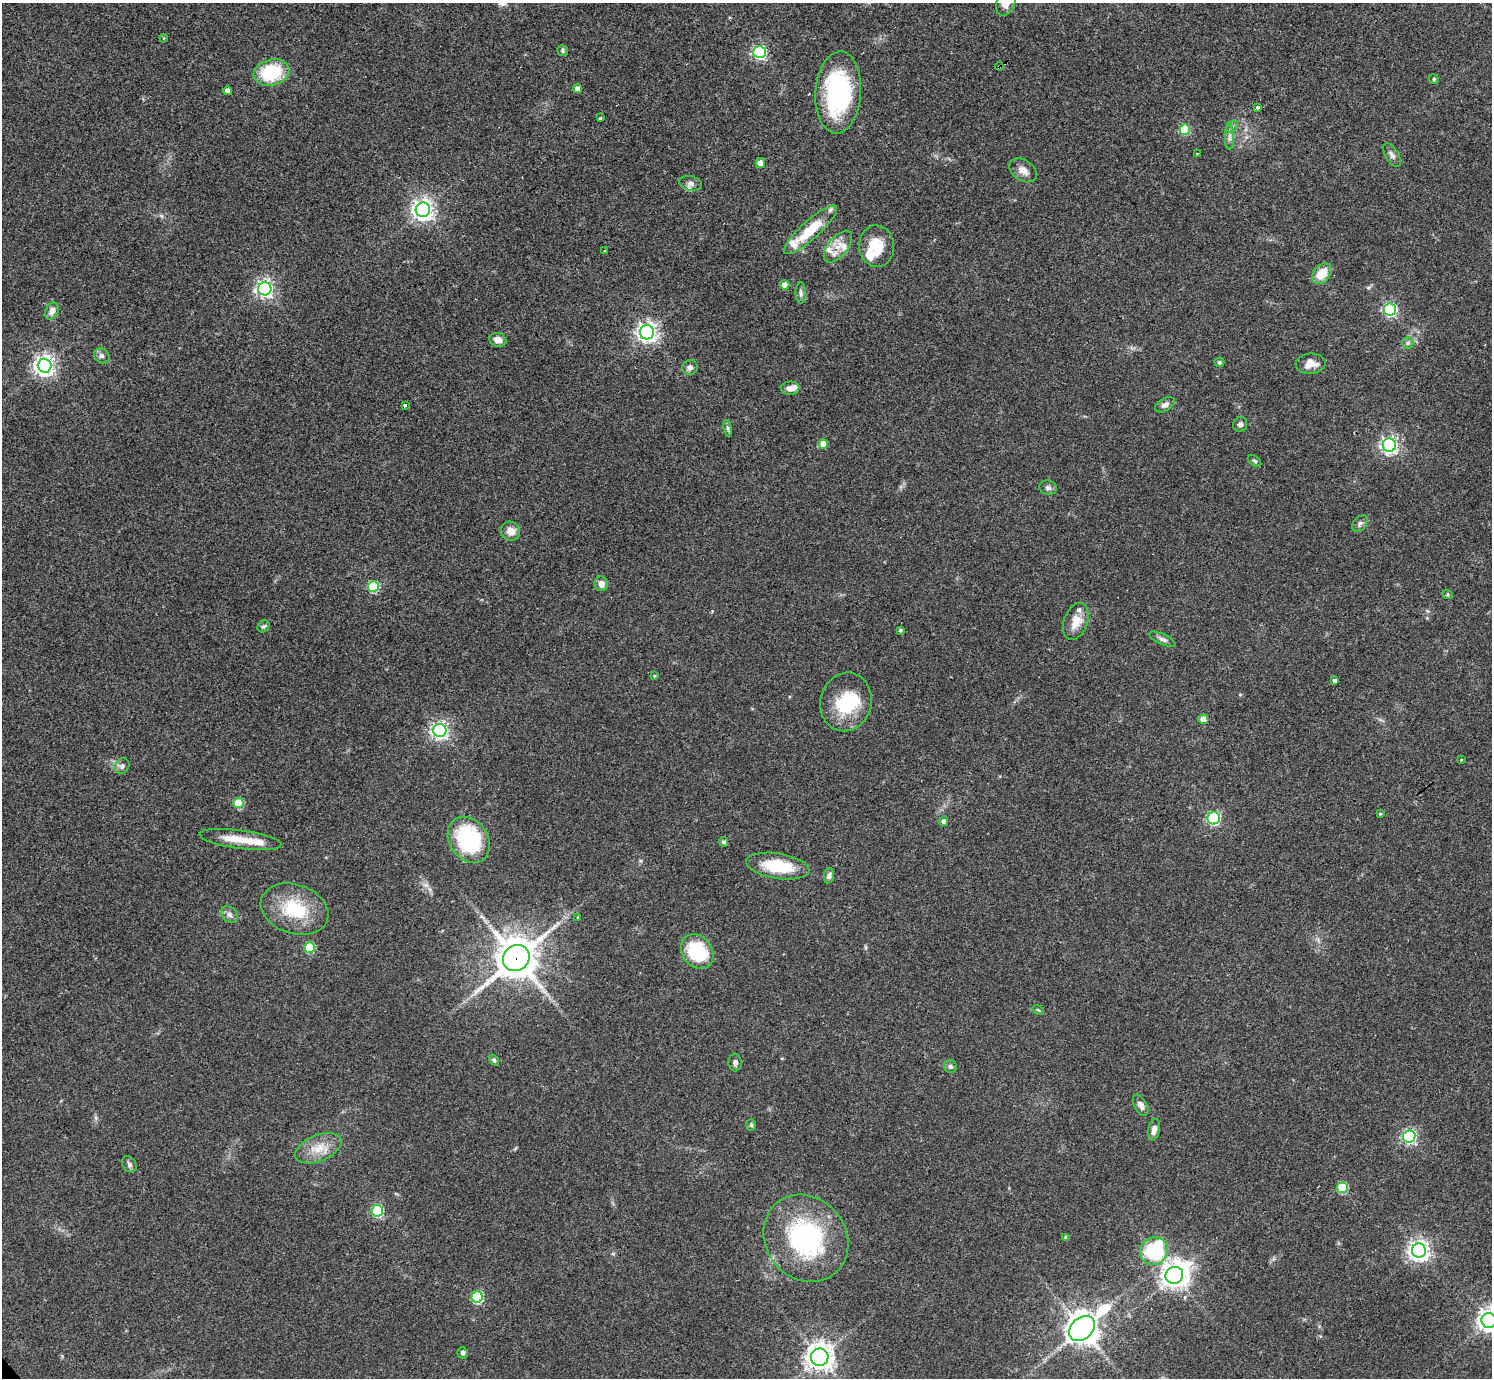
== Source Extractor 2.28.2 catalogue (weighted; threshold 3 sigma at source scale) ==
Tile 10 of 4 x 4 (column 2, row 3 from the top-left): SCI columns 1494-2983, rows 1533-2908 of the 5962 x 5959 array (HDU 1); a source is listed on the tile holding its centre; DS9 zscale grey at full resolution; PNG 1494 x 1380 px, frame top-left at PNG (2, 3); each listed source drawn as its Kron ellipse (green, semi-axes under 4 px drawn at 4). Shown black and unused: <1% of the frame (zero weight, under 3 of 4 exposures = <1% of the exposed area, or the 3 px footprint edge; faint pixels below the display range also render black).
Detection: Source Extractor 2.28.2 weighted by HDU 2 'WHT'; one run over the whole footprint, this tile lists its part. Background 0.0435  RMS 0.0048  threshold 0.0216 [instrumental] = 3 sigma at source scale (4.5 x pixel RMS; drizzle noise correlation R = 1.50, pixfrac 1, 0.05/0.05 arcsec/px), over >= 5 px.
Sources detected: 112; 1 inside a brighter object's white glare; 1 cosmic-ray / hot-pixel residue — neither listed nor drawn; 9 inside a brighter listed object's ellipse — not listed separately; the other 101 listed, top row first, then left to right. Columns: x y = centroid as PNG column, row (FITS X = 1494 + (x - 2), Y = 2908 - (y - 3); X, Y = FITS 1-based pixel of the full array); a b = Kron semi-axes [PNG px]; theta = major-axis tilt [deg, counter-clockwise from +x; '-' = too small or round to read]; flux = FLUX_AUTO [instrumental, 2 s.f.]
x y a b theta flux
1006 3 13 9 70 4.8
164 38 4 3 - 0.4
563 51 6 5 - 0.84
759 52 6 6 - 83
999 66 4 3 - 0.79
272 72 18 13 15 28
1434 79 5 4 - 0.66
578 89 4 4 - 3.1
228 91 4 4 - 3.9
838 92 41 23 86 60
1257 107 3 3 - 5.7
600 118 3 3 - 3.5
1232 126 7 4 46 1.2
1185 129 5 5 - 24
1229 137 12 4 90 1.7
1197 153 3 2 - 0.83
1392 155 13 6 -59 1.9
760 163 5 4 - 4.5
1023 170 15 10 -34 4.1
691 183 11 7 -13 2.3
423 210 7 7 - 310
810 230 35 9 42 17
838 246 19 9 51 5.9
877 246 21 17 -84 13
605 251 3 3 - 2
1322 274 11 8 49 8.8
785 285 5 4 - 4.5
265 289 6 6 - 170
801 293 10 5 -88 1.4
1390 309 6 6 - 85
52 311 9 6 63 3.2
647 332 7 7 - 250
498 340 9 7 -16 3
1408 343 6 5 - 0.95
102 356 8 7 - 1.6
1219 362 5 4 - 0.85
1311 364 15 10 5 5.3
44 366 7 7 - 270
690 367 7 7 - 1.8
790 388 9 6 4 3.1
405 405 4 3 - 3.7
1165 405 11 6 30 2
1240 424 7 7 - 1.5
728 428 8 4 -81 1
823 444 5 4 - 7.1
1389 445 7 6 - 160
1255 461 7 4 -36 0.77
1048 488 9 7 -15 1.6
1360 523 9 6 48 1.4
511 531 10 9 - 4.5
601 584 7 6 - 2.9
373 586 5 5 - 33
1448 595 5 3 - 0.54
1076 622 19 12 70 6.8
263 626 6 5 - 1.1
900 630 4 3 - 0.89
1162 639 14 5 -25 1.7
654 676 4 3 - 0.5
1334 680 3 3 - 7.8
846 702 29 25 76 24
1203 719 5 5 - 5.4
440 730 6 6 - 160
1461 760 3 3 - 0.91
122 766 8 6 55 1.5
238 803 5 5 - 20
1380 814 4 3 - 0.48
1214 818 6 6 - 72
943 821 5 4 - 1.3
240 839 41 9 -8 11
469 840 25 19 -56 47
723 842 5 4 - 1.1
778 866 32 12 -9 20
829 876 8 5 83 1.4
295 909 35 24 -19 25
230 915 9 7 -45 1.9
578 917 4 4 - 0.4
310 947 5 5 - 26
697 951 18 14 -53 27
516 958 14 12 41 1400
1038 1010 6 4 -34 0.6
494 1060 6 4 -52 0.99
735 1063 9 6 -87 1.9
950 1066 6 6 - 0.99
1141 1105 11 6 -61 2.7
751 1125 6 5 - 0.81
1154 1130 11 6 81 2.8
1409 1136 6 6 - 90
318 1148 24 13 23 9.1
129 1164 9 6 -56 1.3
1342 1188 5 5 - 29
377 1211 6 6 - 55
806 1238 46 40 -51 66
1066 1238 4 3 - 1.3
1154 1251 14 13 - 41
1419 1251 7 7 - 310
1174 1275 9 8 - 520
477 1297 6 5 - 43
1489 1321 7 7 - 370
1082 1328 14 10 42 670
462 1353 6 5 - 1.3
820 1357 9 8 - 490
Overlapping masked pixels (flux is a lower limit): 2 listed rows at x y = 999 66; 516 958
Isophote crosses this tile's border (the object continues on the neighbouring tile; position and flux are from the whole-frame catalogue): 2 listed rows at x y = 1006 3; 1489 1321